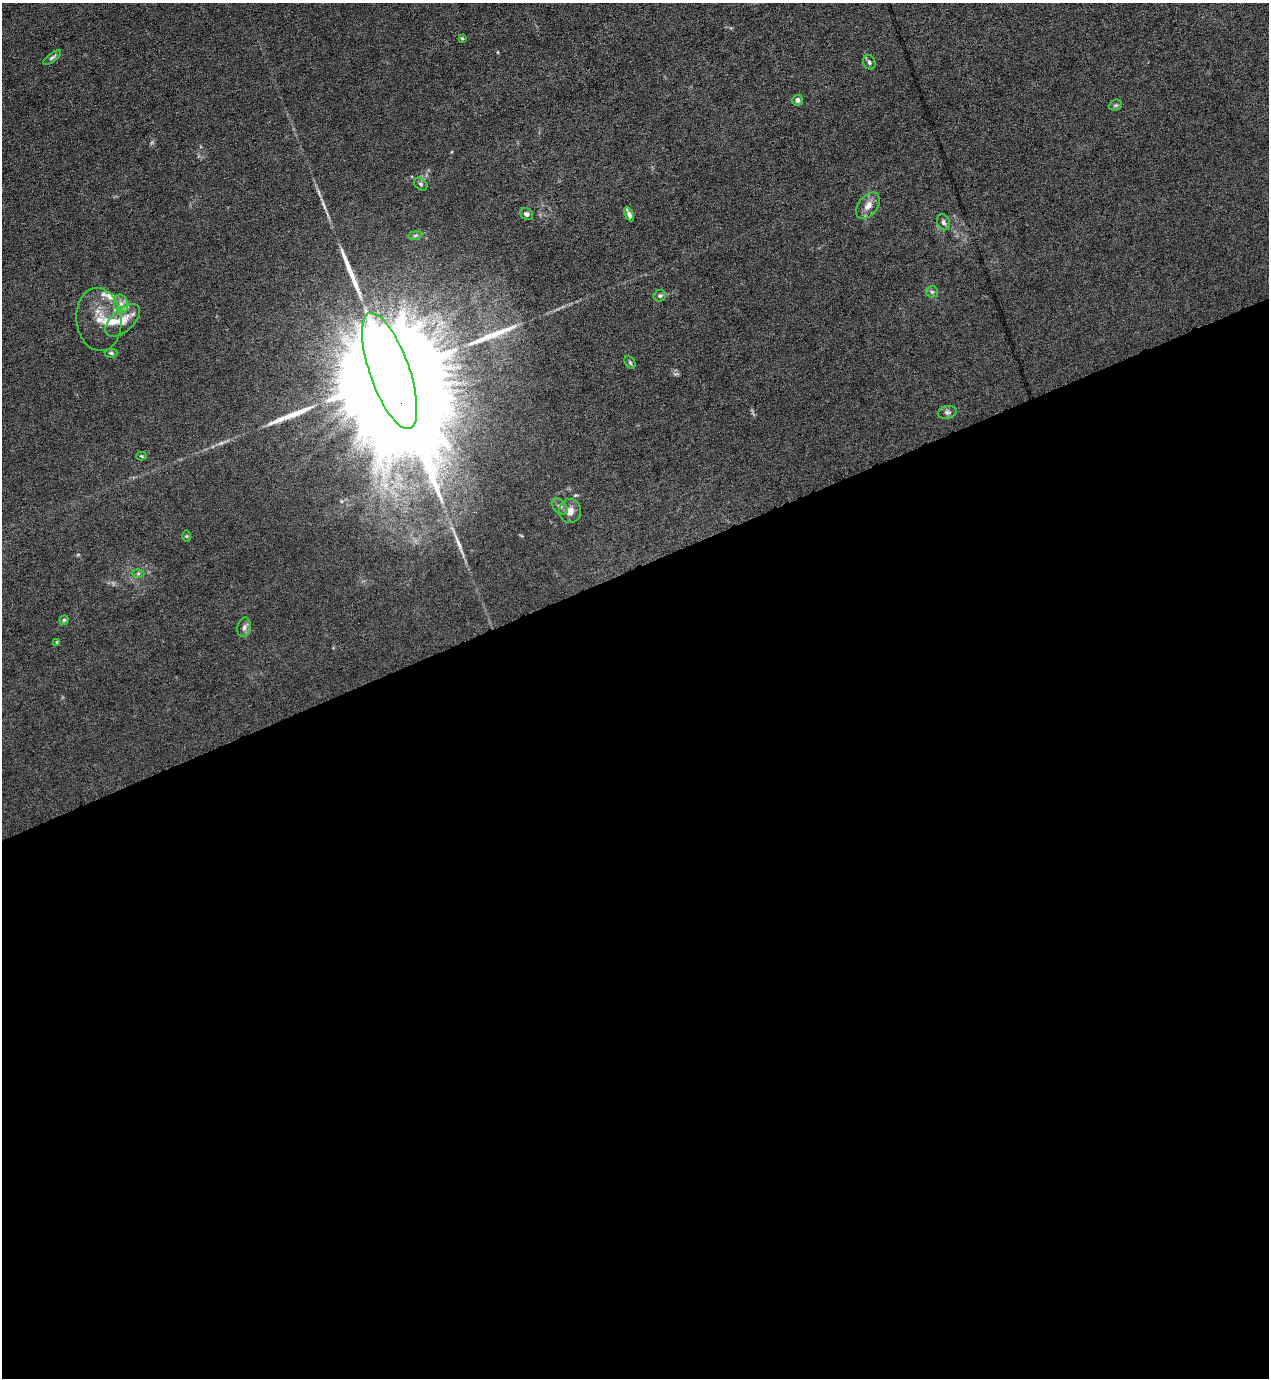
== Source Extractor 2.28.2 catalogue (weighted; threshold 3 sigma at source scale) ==
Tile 15 of 4 x 4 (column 3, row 4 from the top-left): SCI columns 2811-4077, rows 1-1376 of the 5490 x 5506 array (HDU 1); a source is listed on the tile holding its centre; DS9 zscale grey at full resolution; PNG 1271 x 1380 px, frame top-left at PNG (2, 3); each listed source drawn as its Kron ellipse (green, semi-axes under 4 px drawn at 4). Shown black and unused: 59% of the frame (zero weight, under 6 of 12 exposures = <1% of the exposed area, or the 3 px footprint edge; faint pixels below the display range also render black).
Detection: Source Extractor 2.28.2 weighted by HDU 2 'WHT'; one run over the whole footprint, this tile lists its part. Background 0.017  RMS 0.0031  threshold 0.0129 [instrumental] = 3 sigma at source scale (4.09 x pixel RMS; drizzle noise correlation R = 1.36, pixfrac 0.8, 0.05/0.05 arcsec/px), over >= 5 px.
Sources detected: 37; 1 inside a brighter object's white glare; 4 long thin detections or spike segments (spike, bleed or trail) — neither listed nor drawn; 4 inside a brighter listed object's ellipse — not listed separately; the other 28 listed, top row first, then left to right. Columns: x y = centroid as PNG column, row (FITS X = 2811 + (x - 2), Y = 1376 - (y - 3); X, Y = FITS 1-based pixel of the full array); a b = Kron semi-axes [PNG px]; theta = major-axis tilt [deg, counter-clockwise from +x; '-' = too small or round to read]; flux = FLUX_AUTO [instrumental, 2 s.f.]
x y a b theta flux
462 38 4 3 - 0.3
52 57 11 4 36 0.62
869 62 7 6 - 0.76
798 100 5 5 - 1.1
1115 105 7 5 20 0.53
421 184 7 5 -42 0.64
868 206 15 9 52 2.5
527 214 7 5 -32 0.92
629 214 8 3 -63 1
943 222 8 6 -67 0.9
415 235 7 3 9 0.46
932 292 6 5 - 0.56
660 296 6 6 - 0.76
121 304 9 7 -74 1.5
99 319 32 22 -84 6.7
123 320 21 11 42 4.2
111 353 6 4 -2 0.45
630 362 7 4 -54 0.44
390 371 61 20 -71 31000
947 412 9 6 12 0.92
141 456 5 4 - 0.33
560 506 9 6 -45 0.92
570 511 12 11 - 2.2
186 536 5 3 - 0.29
138 573 6 4 1 0.43
64 620 5 4 - 0.44
244 627 10 6 78 1
57 642 4 3 - 0.29
Overlapping masked pixels (flux is a lower limit): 1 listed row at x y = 390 371